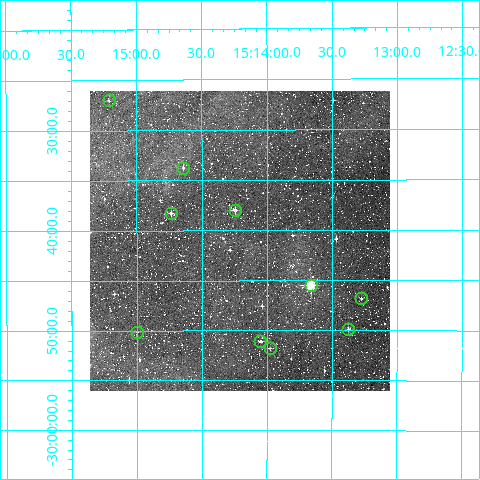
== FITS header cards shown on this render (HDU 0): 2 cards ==
NAXIS1  =                  300
NAXIS2  =                  300

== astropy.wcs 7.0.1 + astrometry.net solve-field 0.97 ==
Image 300 x 300 px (HDU 0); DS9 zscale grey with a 90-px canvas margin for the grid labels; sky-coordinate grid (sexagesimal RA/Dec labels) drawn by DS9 from the SOLVED WCS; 10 Tycho-2 reference stars matched to detected sources circled (green)
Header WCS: RA---TAN/DEC--TAN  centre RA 15:14:12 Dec -29:41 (228.55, -29.68 deg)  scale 6 arcsec/px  FOV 30.0' x 30.0'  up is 0 deg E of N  parity normal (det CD < 0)
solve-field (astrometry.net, Tycho-2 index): VERIFIED the header's WCS against the Tycho-2 star catalogue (verified at 2 index scales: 10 matches each, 0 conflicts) and refined it, rather than solving blind
Solved WCS: RA---TAN-SIP/DEC--TAN-SIP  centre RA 15:14:13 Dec -29:41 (228.55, -29.68 deg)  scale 6.01 arcsec/px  FOV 30.0' x 29.9'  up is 0 deg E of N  parity normal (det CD < 0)
The solver's refit moves the header's centre by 0.97 arcsec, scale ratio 1.001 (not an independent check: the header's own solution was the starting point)
Tycho-2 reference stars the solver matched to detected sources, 10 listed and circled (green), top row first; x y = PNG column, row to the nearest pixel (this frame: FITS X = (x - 90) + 1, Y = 300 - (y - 91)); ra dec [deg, ICRS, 3 dp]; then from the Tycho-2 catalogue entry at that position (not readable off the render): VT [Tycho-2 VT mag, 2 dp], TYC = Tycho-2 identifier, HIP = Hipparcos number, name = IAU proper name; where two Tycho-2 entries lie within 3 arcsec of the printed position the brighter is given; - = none
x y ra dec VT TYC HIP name
109 100 228.803 -29.450 12.02 6774-462-1 - -
183 168 228.661 -29.562 11.11 6774-542-1 - -
235 210 228.561 -29.633 10.79 6774-257-1 - -
171 213 228.684 -29.638 11.13 6774-620-1 - -
311 285 228.416 -29.757 8.67 6774-196-1 74521 -
361 298 228.318 -29.780 11.44 6774-163-1 - -
348 329 228.343 -29.832 10.79 6774-184-1 - -
137 332 228.749 -29.836 11.54 6774-696-1 - -
260 341 228.512 -29.851 11.36 6774-172-1 - -
270 348 228.494 -29.863 11.63 6774-175-1 - -